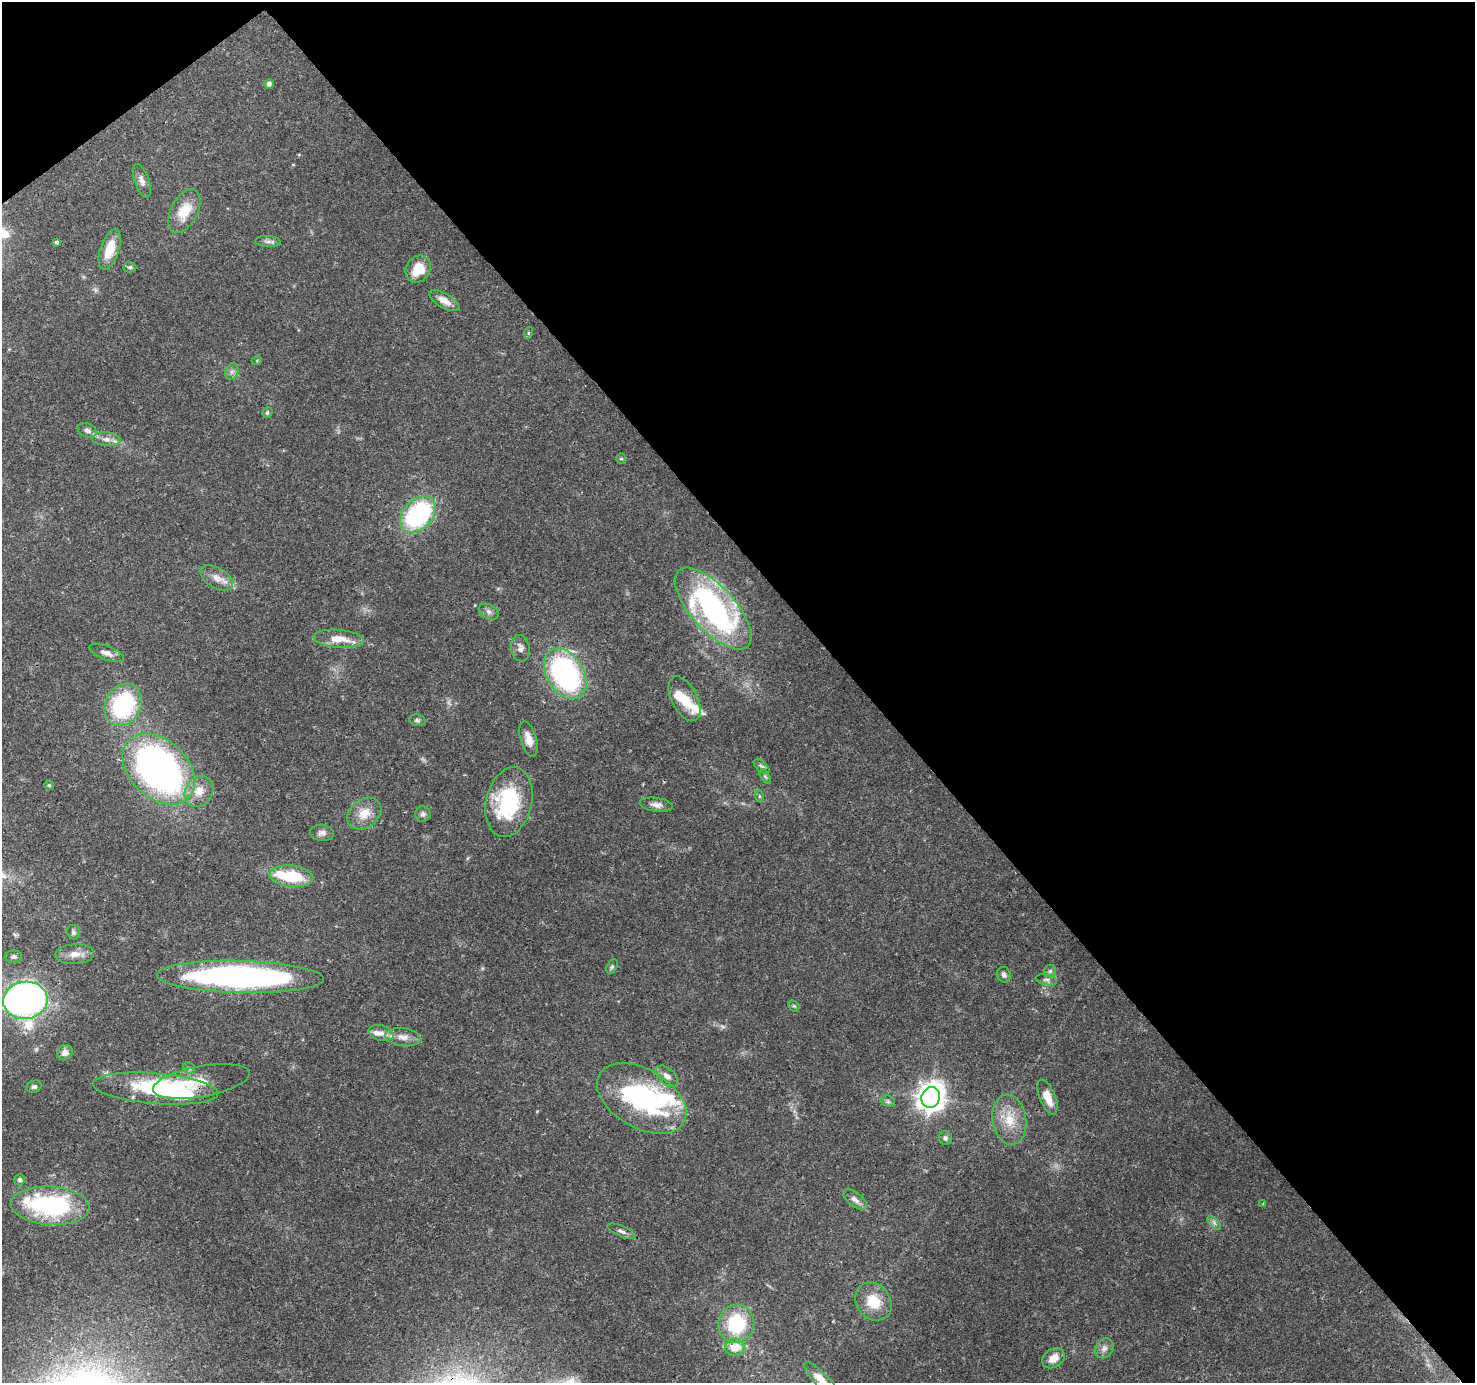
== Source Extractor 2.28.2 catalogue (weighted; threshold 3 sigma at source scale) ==
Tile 3 of 4 x 4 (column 3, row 1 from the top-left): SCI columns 3039-4511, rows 4356-5736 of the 6088 x 6013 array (HDU 1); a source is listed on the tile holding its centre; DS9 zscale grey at full resolution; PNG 1477 x 1385 px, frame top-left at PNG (2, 2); each listed source drawn as its Kron ellipse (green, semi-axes under 4 px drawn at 4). Shown black and unused: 43% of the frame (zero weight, under 3 of 4 exposures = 8% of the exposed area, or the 3 px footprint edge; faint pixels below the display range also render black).
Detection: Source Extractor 2.28.2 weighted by HDU 2 'WHT'; one run over the whole footprint, this tile lists its part. Background 0.0917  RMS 0.0036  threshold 0.0164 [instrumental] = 3 sigma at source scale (4.5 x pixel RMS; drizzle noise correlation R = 1.50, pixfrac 1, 0.0396/0.0396 arcsec/px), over >= 5 px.
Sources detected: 86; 1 too faint to see at this stretch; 4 inside a brighter object's white glare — neither listed nor drawn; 5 inside a brighter listed object's ellipse — not listed separately; the other 76 listed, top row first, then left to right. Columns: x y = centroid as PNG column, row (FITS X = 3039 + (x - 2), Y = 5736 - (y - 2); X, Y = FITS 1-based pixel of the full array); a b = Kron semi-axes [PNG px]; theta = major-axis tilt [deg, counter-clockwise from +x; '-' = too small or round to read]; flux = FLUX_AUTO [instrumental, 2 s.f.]
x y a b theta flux
269 84 5 5 - 1
142 181 18 7 -71 2.1
184 211 23 13 63 8.4
268 241 13 5 -3 1.3
57 242 4 4 - 0.83
110 249 21 9 72 8
130 267 6 5 - 0.66
418 269 14 12 56 7.8
444 301 17 7 -30 3.3
528 333 6 4 72 0.46
257 360 5 3 - 0.32
232 372 8 6 68 1.3
267 413 5 5 - 0.66
87 430 10 6 -25 1.6
106 439 14 6 -4 2.3
621 459 5 5 - 0.55
418 515 21 14 46 53
217 578 18 10 -30 3.7
713 609 51 22 -48 96
489 612 11 7 -29 1.5
339 639 25 9 -5 6.5
520 648 13 9 -80 2.1
107 653 18 7 -21 2.3
565 674 27 18 -58 75
685 699 24 13 -62 7.8
123 705 22 18 63 40
417 720 8 6 -10 0.81
528 739 18 8 -73 3.5
762 766 9 5 -42 0.9
159 769 42 29 -44 160
765 777 8 3 -58 0.56
49 785 5 5 - 0.56
199 791 16 13 55 5.4
759 796 6 4 -71 0.46
509 802 35 23 77 32
656 805 17 7 -7 2.2
364 813 18 14 37 6.3
423 814 7 7 - 1.2
322 833 12 8 -5 1.6
291 876 22 10 -6 15
73 932 7 6 - 0.87
75 954 19 10 2 3.7
14 956 8 6 0 0.92
612 967 7 5 62 0.76
1050 971 6 6 - 0.86
1004 975 8 6 -70 1.4
240 977 84 16 -1 130
1046 980 11 5 -11 1
25 1000 22 18 7 240
794 1006 6 4 -44 0.53
381 1033 13 7 -15 2.7
403 1037 18 9 -8 3.5
65 1053 8 7 - 2.3
189 1068 6 5 - 0.71
667 1076 13 7 -41 2
201 1081 49 15 10 8.4
34 1087 8 5 21 0.82
156 1089 63 15 -5 49
931 1097 10 9 - 410
1047 1097 18 7 -69 5.6
642 1098 49 29 -30 60
888 1101 7 5 -21 0.81
1009 1120 25 16 -80 8.9
945 1138 7 6 - 0.93
20 1180 5 5 - 0.98
855 1199 14 7 -37 2
1263 1203 4 2 - 0.31
50 1206 39 19 -4 52
1214 1223 9 3 -45 0.81
621 1231 15 5 -23 1.4
873 1302 20 17 -53 9.5
736 1324 19 18 - 24
735 1347 10 8 5 6.2
1104 1348 10 8 58 1.8
1053 1358 12 9 35 4.1
822 1381 24 7 -47 6.1
Overlapping masked pixels (flux is a lower limit): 3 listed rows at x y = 25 1000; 201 1081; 642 1098
Isophote crosses this tile's border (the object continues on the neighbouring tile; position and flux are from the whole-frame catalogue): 1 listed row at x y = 822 1381